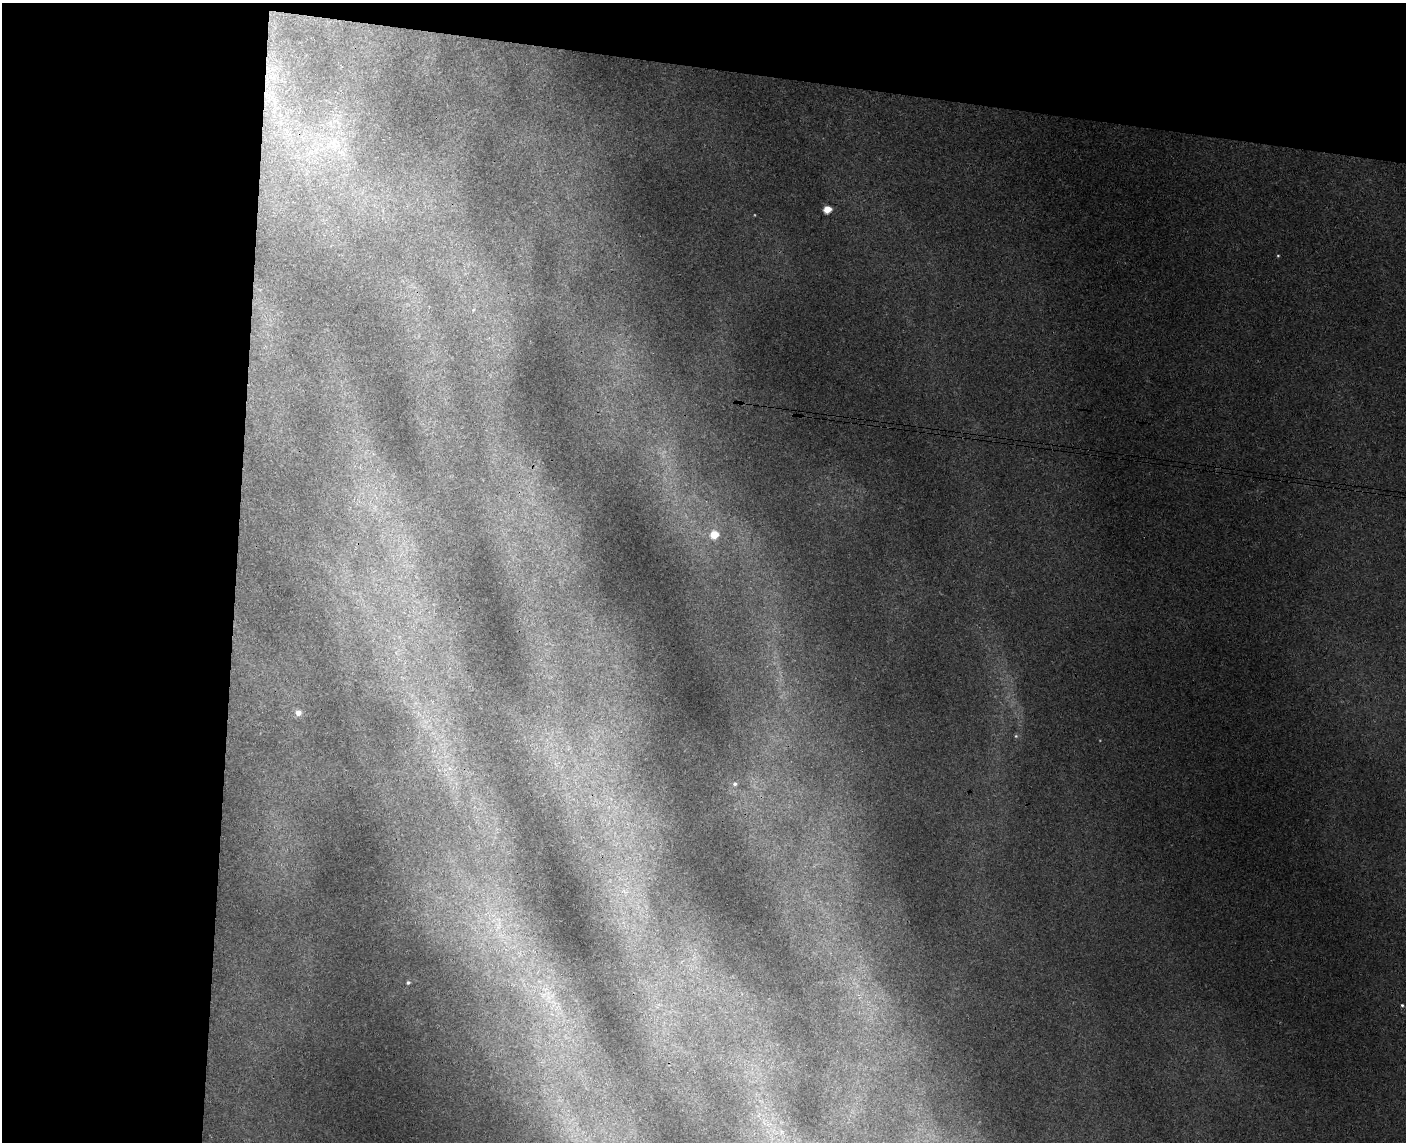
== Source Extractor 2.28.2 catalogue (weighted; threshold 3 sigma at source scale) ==
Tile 1 of 3 x 4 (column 1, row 1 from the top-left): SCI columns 165-1568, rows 3431-4570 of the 4652 x 4579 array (HDU 1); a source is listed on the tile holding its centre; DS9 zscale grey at full resolution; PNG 1408 x 1144 px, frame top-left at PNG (2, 3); no overlay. Shown black and unused: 23% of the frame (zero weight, under 3 of 4 exposures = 6% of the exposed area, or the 3 px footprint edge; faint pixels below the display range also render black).
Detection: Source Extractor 2.28.2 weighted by HDU 2 'WHT'; one run over the whole footprint, this tile lists its part. Background 0.00928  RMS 0.0036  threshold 0.0163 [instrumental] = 3 sigma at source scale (4.5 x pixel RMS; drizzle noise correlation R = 1.50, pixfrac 1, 0.05/0.05 arcsec/px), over >= 5 px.
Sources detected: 19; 1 too faint to see at this stretch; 1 cosmic-ray / hot-pixel residue — not listed; the other 17 listed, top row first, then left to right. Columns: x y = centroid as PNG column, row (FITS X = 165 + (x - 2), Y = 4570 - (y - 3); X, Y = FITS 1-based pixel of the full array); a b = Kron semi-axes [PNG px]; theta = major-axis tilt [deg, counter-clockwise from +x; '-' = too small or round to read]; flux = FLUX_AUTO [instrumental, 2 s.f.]
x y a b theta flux
273 77 16 13 90 6.7
333 144 23 14 -82 10
827 209 5 5 - 11
1278 256 4 3 - 0.36
473 310 5 4 - 0.45
714 535 5 5 - 14
298 713 6 5 - 3.2
1016 736 6 6 - 0.63
450 769 7 4 -19 1.2
735 784 6 6 - 0.94
625 891 13 7 -28 3.5
487 913 13 3 31 1.4
498 926 23 10 75 9
408 982 4 4 - 0.75
548 997 21 9 30 5.5
1402 1005 4 3 - 0.53
781 1132 7 4 72 0.88
Unlisted compact peaks at least as high as the median listed source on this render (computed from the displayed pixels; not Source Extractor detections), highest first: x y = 755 215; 1100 741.